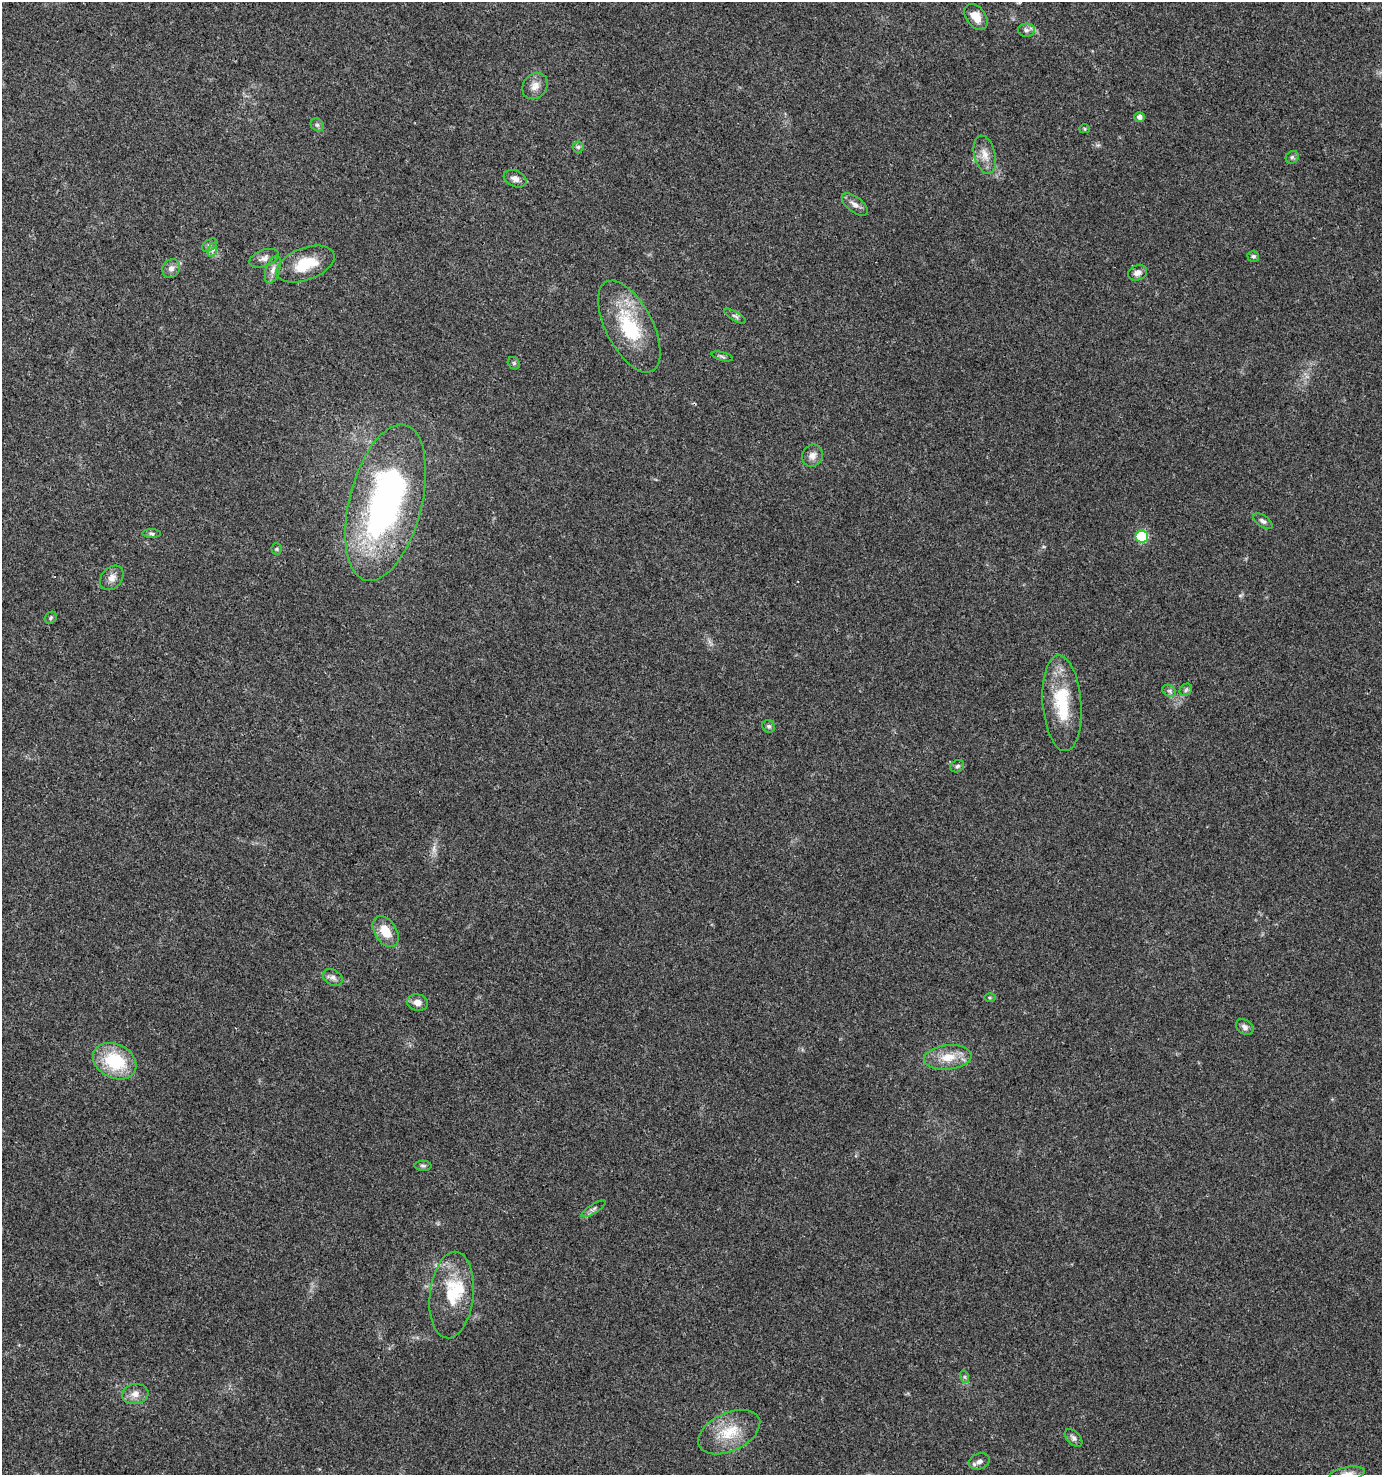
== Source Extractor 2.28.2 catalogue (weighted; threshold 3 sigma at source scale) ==
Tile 11 of 4 x 4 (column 3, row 3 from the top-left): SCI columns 3018-4397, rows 1475-2947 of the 5966 x 5903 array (HDU 1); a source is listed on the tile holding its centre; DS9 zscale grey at full resolution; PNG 1384 x 1477 px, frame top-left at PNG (2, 2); each listed source drawn as its Kron ellipse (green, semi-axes under 4 px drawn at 4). Shown black and unused: <1% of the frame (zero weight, under 3 of 4 exposures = <1% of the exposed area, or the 3 px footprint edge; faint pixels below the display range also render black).
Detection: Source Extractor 2.28.2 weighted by HDU 2 'WHT'; one run over the whole footprint, this tile lists its part. Background 0.0416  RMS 0.0036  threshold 0.0164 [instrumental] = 3 sigma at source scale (4.5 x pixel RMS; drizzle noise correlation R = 1.50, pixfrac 1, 0.0396/0.0396 arcsec/px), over >= 5 px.
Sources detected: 54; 2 inside a brighter object's white glare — neither listed nor drawn; the other 52 listed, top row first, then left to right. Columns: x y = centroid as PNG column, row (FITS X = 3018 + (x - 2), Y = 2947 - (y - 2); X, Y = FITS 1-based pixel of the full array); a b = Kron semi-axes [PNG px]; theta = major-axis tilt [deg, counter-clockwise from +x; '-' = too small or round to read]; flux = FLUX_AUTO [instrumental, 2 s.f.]
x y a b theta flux
976 17 14 9 -52 4.8
1026 30 9 6 0 1.3
535 86 14 11 51 3
1139 117 5 5 - 1.3
317 125 7 6 - 0.81
1084 129 5 4 - 0.49
578 147 5 5 - 0.72
985 155 19 10 -76 4
1292 157 7 5 44 0.76
515 179 12 8 -23 2
855 205 15 7 -39 2.1
210 245 8 5 34 1.1
212 250 7 4 71 0.96
1253 256 6 5 - 0.7
264 258 15 8 20 2.2
305 264 30 16 21 12
171 268 10 8 55 1.9
273 270 14 7 71 2.3
1137 273 10 7 19 1.9
735 316 12 4 -31 1
629 327 50 23 -63 25
722 356 11 3 -15 0.75
514 363 7 5 -46 0.7
812 456 11 10 - 2.3
385 503 80 36 76 130
1263 521 11 5 -35 1.2
151 533 9 4 -1 0.74
1142 537 6 6 - 29
277 549 6 5 - 0.58
112 578 13 10 49 2.7
51 618 7 5 49 0.63
1186 690 7 5 46 0.8
1169 691 7 5 -30 0.93
1062 703 48 19 -85 20
768 726 7 6 - 0.83
957 766 7 6 - 0.79
386 931 17 11 -57 6.7
333 977 10 7 -30 1.6
990 998 5 3 - 0.41
417 1002 11 8 -10 2.5
1245 1027 9 7 -37 1.4
948 1057 24 12 6 7.1
115 1061 23 17 -27 20
423 1166 8 5 -1 0.75
594 1209 14 4 33 1.2
452 1295 43 22 83 18
965 1377 6 4 -71 0.57
135 1394 13 10 9 2.7
729 1432 33 19 25 12
1073 1438 11 6 -46 1.3
979 1461 11 7 21 1.6
1347 1474 18 7 11 2.7
Isophote crosses this tile's border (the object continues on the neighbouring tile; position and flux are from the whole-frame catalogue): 1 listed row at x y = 1347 1474